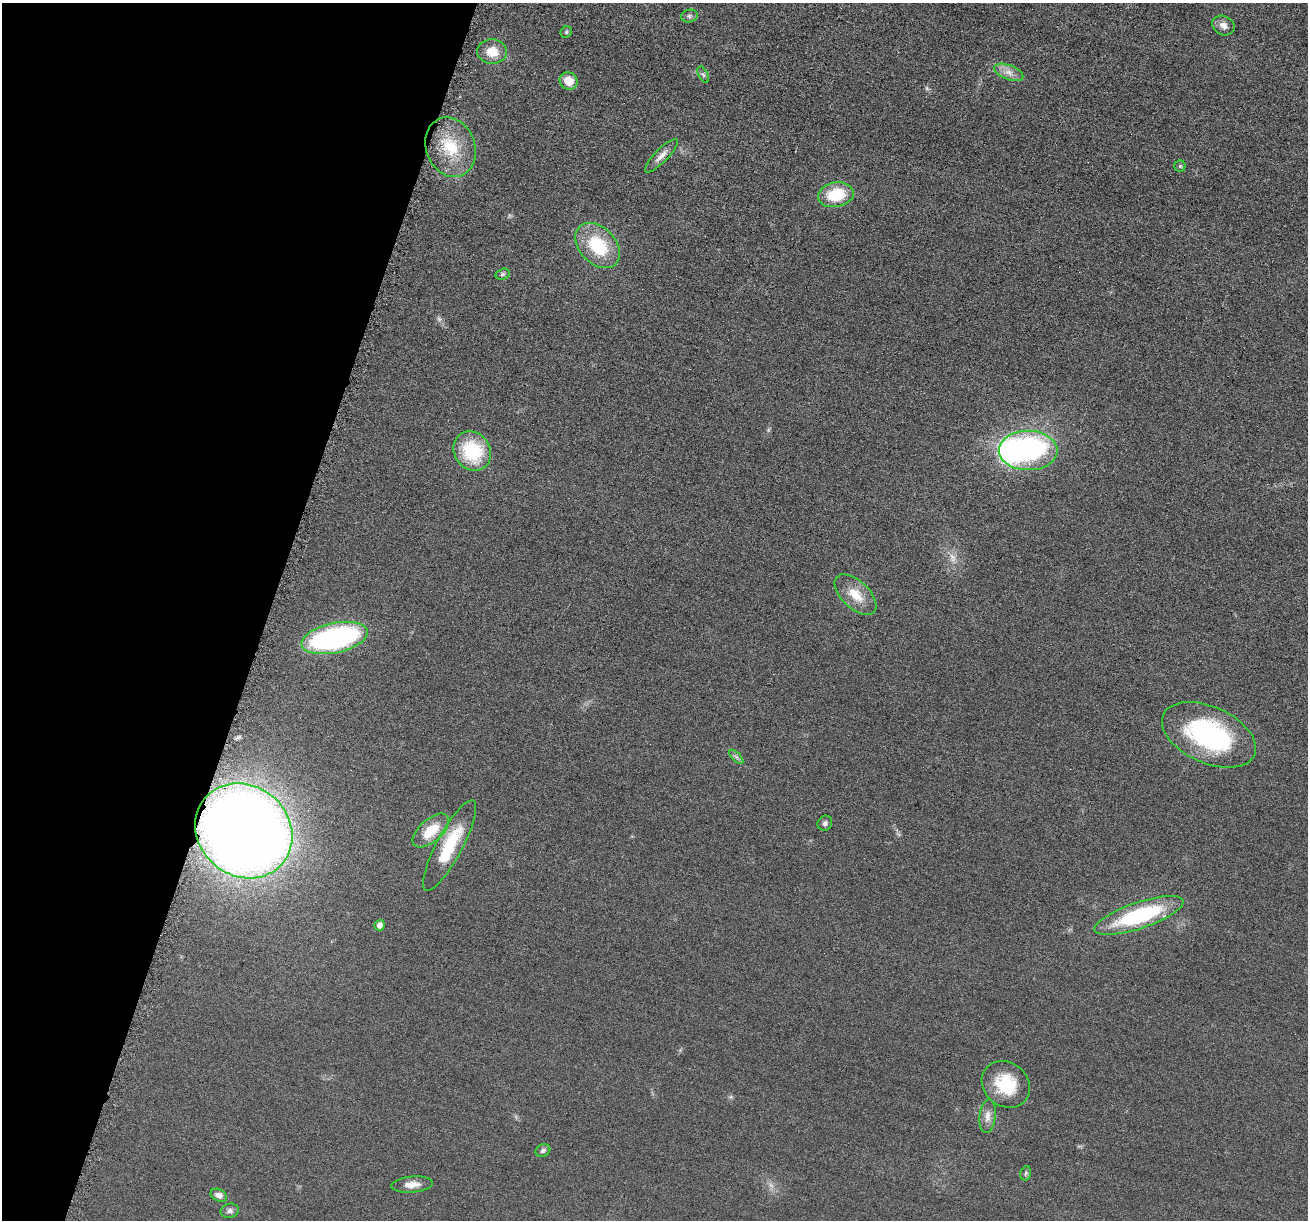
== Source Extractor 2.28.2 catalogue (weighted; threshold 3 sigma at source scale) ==
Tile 9 of 4 x 4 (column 1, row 3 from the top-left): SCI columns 16-1321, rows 1356-2573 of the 5255 x 5272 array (HDU 1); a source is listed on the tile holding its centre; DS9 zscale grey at full resolution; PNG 1310 x 1222 px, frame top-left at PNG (2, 3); each listed source drawn as its Kron ellipse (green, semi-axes under 4 px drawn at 4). Shown black and unused: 21% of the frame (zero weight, under 4 of 8 exposures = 1% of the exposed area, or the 3 px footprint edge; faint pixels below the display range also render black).
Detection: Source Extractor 2.28.2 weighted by HDU 2 'WHT'; one run over the whole footprint, this tile lists its part. Background 0.0528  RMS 0.0086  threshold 0.035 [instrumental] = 3 sigma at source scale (4.09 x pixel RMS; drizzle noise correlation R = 1.36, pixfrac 0.8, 0.05/0.05 arcsec/px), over >= 5 px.
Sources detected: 37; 4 too faint to see at this stretch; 1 inside a brighter object's white glare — neither listed nor drawn; the other 32 listed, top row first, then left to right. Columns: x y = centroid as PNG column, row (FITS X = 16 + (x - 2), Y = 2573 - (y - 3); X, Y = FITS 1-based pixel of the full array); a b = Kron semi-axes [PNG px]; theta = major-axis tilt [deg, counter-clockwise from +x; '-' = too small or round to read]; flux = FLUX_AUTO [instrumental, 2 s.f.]
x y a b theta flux
689 16 8 6 14 2
1223 26 11 9 -25 5.1
566 32 6 5 - 1.4
492 52 15 12 -4 13
1009 72 15 7 -21 6.1
703 75 9 4 -63 1.6
569 81 9 8 - 12
450 147 30 24 -69 33
661 156 22 6 46 5.8
1180 166 5 5 - 1.2
836 195 18 12 10 31
598 245 26 18 -46 42
503 274 7 5 17 1.6
1028 450 29 20 0 190
472 451 20 18 -53 47
855 595 25 13 -44 16
335 638 34 15 12 160
1209 735 50 28 -24 120
736 757 9 3 -45 1.6
825 823 8 7 - 2.5
244 831 51 45 -39 1300
431 831 22 11 41 19
449 846 51 13 62 37
1139 915 47 13 19 82
380 925 5 5 - 5.4
1006 1084 25 22 -39 34
987 1116 17 8 84 6.1
543 1151 8 6 25 2.4
1026 1173 7 5 74 1.5
412 1185 21 8 5 7.3
219 1195 9 6 -25 4.4
230 1211 9 7 14 2.8
Overlapping masked pixels (flux is a lower limit): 1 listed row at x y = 244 831